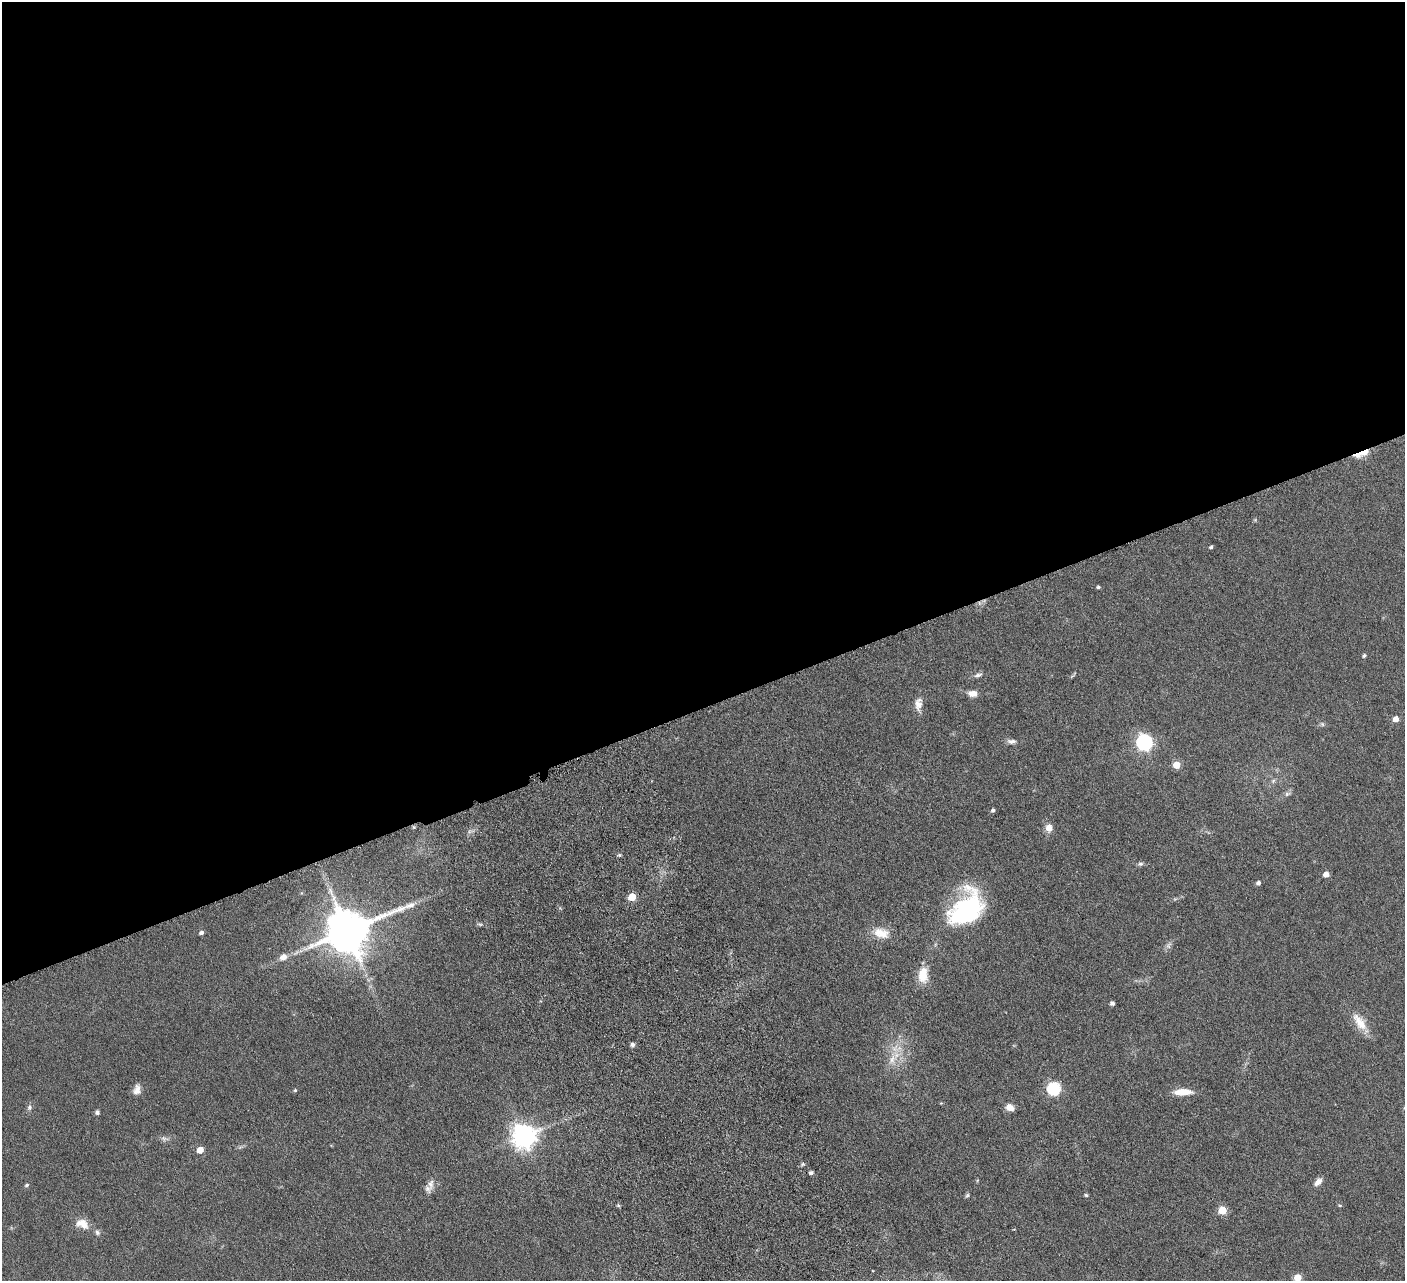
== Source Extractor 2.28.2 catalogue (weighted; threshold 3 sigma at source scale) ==
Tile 2 of 4 x 4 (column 2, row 1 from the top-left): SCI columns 1461-2863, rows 4160-5438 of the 5728 x 5631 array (HDU 1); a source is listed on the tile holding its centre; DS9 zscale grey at full resolution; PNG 1407 x 1283 px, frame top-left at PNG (2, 2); no overlay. Shown black and unused: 55% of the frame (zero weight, under 4 of 8 exposures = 3% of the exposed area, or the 3 px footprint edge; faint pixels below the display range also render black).
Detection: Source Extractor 2.28.2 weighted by HDU 2 'WHT'; one run over the whole footprint, this tile lists its part. Background 0.0566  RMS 0.0062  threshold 0.0255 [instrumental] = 3 sigma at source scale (4.09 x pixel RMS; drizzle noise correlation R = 1.36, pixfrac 0.8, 0.05/0.05 arcsec/px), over >= 5 px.
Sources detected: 61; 1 too faint to see at this stretch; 1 inside a brighter object's white glare — not listed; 2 inside a brighter listed object's ellipse — not listed separately; the other 57 listed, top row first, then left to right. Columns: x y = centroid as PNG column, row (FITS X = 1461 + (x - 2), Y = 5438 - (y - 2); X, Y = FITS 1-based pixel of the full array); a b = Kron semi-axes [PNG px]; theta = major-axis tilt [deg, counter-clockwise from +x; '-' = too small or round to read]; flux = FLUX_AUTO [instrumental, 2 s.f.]
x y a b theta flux
1365 452 10 5 24 20
1211 547 4 3 - 1.1
1098 587 4 3 - 0.94
1364 656 4 4 - 1.1
1074 674 13 2 49 0.75
978 675 11 5 17 1.8
973 693 10 6 -4 5
918 704 19 10 89 4.7
1396 719 5 5 - 4.7
1322 724 6 5 - 1.1
1012 741 12 6 -3 2.3
1144 742 7 7 - 170
1176 765 5 5 - 10
1273 781 6 4 46 1.1
1287 794 7 6 - 1.4
993 810 4 4 - 1.4
413 827 5 3 - 0.58
1049 828 11 9 -85 4
619 855 5 4 - 0.87
1140 864 6 6 - 1.2
1326 874 5 4 - 4.8
1258 883 4 4 - 2
632 897 5 5 - 15
967 908 39 28 43 68
480 924 6 4 -18 0.89
347 931 14 12 22 2600
201 933 5 4 - 1.8
881 933 22 13 -16 9
283 957 10 8 35 3.5
923 975 20 11 87 9.7
1112 1003 4 4 - 1.9
1360 1022 27 11 -55 9.9
632 1045 4 4 - 2.1
892 1059 19 9 75 7.7
1054 1089 6 6 - 78
137 1090 13 9 78 3.7
295 1090 4 4 - 0.81
1183 1092 21 7 2 8.3
941 1103 4 4 - 0.44
1010 1107 9 7 -22 4.3
29 1108 7 6 - 1.5
97 1112 5 5 - 1.5
523 1136 8 8 - 530
164 1139 12 5 -10 1.8
200 1150 5 5 - 7.1
803 1164 5 5 - 0.81
811 1173 4 3 - 1.5
1318 1182 11 6 47 3.2
431 1184 14 9 -90 3.9
27 1185 5 4 - 1
967 1195 7 5 53 0.87
1086 1195 4 3 - 1
618 1205 5 4 - 0.64
1340 1205 5 4 - 0.72
1222 1210 5 5 - 20
82 1224 18 11 -23 6.7
1298 1278 5 5 - 11
Overlapping masked pixels (flux is a lower limit): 2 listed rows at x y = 1365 452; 413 827
Isophote crosses this tile's border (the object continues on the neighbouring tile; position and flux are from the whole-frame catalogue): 1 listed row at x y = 1298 1278